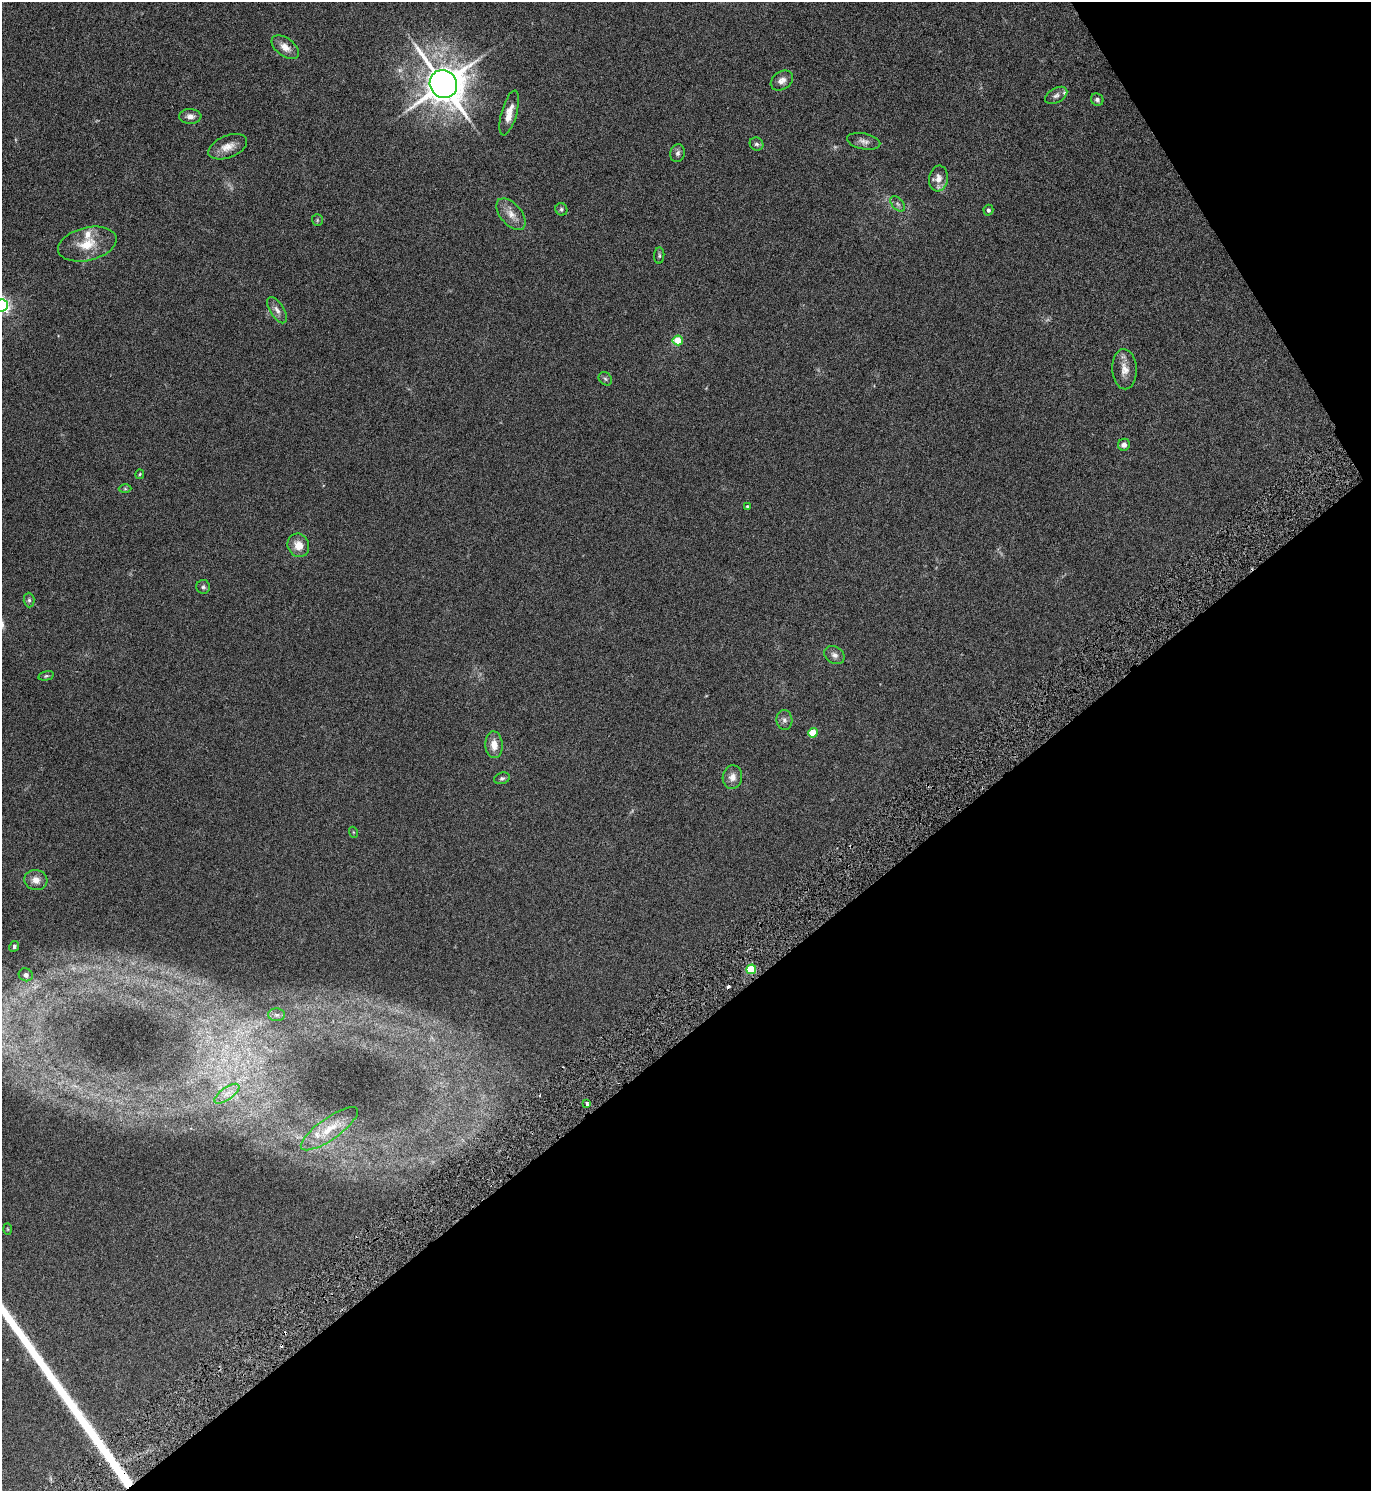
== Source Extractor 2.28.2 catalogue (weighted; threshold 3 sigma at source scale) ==
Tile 12 of 4 x 4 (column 4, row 3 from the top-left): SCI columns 4272-5640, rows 1494-2982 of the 5945 x 5961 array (HDU 1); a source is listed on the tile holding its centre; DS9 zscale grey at full resolution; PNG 1373 x 1493 px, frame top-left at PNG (2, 2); each listed source drawn as its Kron ellipse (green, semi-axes under 4 px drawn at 4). Shown black and unused: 35% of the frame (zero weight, under 3 of 6 exposures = <1% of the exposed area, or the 3 px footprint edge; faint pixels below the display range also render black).
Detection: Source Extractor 2.28.2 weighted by HDU 2 'WHT'; one run over the whole footprint, this tile lists its part. Background 0.0303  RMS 0.0036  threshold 0.0148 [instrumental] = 3 sigma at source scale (4.09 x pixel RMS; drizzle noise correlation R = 1.36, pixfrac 0.8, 0.05/0.05 arcsec/px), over >= 5 px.
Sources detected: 56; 2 too faint to see at this stretch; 3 cosmic-ray / hot-pixel residue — neither listed nor drawn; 3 inside a brighter listed object's ellipse — not listed separately; the other 48 listed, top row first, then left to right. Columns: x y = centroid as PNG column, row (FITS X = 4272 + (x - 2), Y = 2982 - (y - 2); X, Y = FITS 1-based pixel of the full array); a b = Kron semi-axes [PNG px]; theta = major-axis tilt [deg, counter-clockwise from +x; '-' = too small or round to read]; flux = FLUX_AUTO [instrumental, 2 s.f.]
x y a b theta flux
285 47 15 9 -37 3
782 81 12 9 34 1.9
443 84 14 13 - 820
1056 95 12 7 29 1.3
1097 100 6 6 - 0.95
509 113 23 7 74 3.7
190 116 11 7 0 1.9
864 141 17 8 -12 1.8
756 144 7 6 - 0.83
228 147 20 11 22 3.5
678 153 9 7 76 1.1
938 179 13 9 82 2.9
898 204 9 5 -48 0.89
561 209 6 6 - 0.65
988 210 5 5 - 0.82
511 214 19 10 -50 3.4
317 220 6 5 - 0.45
87 244 30 16 14 7.9
659 255 8 5 85 0.59
2 305 6 6 - 110
277 310 15 7 -58 1.8
678 340 5 5 - 6.7
1124 369 20 12 -87 3.5
605 379 7 6 - 0.64
1124 445 6 6 - 1.6
140 474 5 4 - 0.35
125 489 6 4 -1 0.41
747 506 3 3 - 0.33
298 545 12 10 -64 3.8
203 587 7 7 - 0.71
29 600 7 5 -89 0.67
834 655 11 8 -34 1.5
46 676 8 4 14 0.48
784 720 10 8 -87 1.3
813 733 5 4 - 9.2
494 745 13 8 -87 3.6
732 777 12 9 79 2.4
502 778 8 5 16 0.75
353 832 5 3 - 0.28
36 880 12 10 -14 2.7
14 946 6 4 61 0.65
751 969 5 5 - 14
26 975 7 6 - 1.2
277 1015 8 6 -2 1
227 1094 14 6 36 2.3
587 1103 4 3 - 0.93
329 1129 34 10 35 6.9
8 1229 6 4 -88 0.29
Isophote crosses this tile's border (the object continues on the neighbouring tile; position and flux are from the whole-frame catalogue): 1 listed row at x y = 2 305